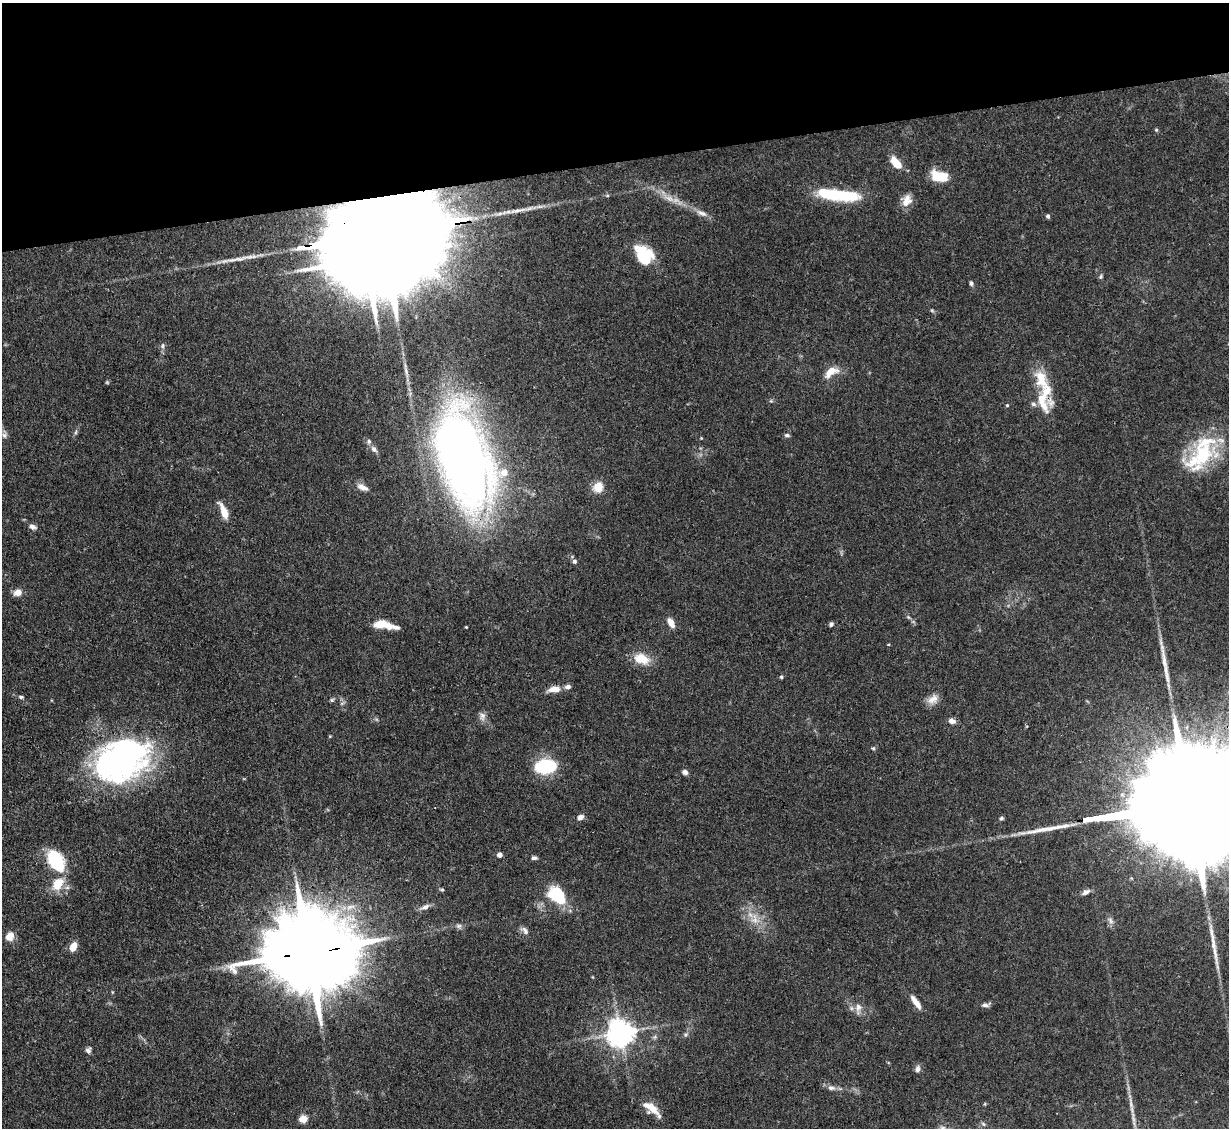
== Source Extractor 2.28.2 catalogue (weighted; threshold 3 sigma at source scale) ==
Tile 3 of 4 x 4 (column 3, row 1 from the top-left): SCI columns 2455-3681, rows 3626-4751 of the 4908 x 4884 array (HDU 1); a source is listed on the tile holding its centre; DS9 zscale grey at full resolution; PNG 1231 x 1130 px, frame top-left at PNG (2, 3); no overlay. Shown black and unused: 14% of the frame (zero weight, under 3 of 4 exposures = <1% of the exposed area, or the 3 px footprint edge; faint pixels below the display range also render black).
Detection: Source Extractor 2.28.2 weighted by HDU 2 'WHT'; one run over the whole footprint, this tile lists its part. Background 0.11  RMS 0.004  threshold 0.0182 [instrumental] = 3 sigma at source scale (4.5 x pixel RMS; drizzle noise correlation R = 1.50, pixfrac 1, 0.05/0.05 arcsec/px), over >= 5 px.
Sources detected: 96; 1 too faint to see at this stretch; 4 inside a brighter object's white glare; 2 long thin detections or spike segments (spike, bleed or trail) — not listed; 11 inside a brighter listed object's ellipse — not listed separately; the other 78 listed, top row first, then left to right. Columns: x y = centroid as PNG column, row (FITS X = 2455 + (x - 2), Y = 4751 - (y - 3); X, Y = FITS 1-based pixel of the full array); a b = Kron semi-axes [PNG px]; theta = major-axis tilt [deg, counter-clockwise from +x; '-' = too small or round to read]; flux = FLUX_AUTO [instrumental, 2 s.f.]
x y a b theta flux
1156 130 5 4 - 0.53
896 163 12 7 -51 8.9
939 176 14 8 -13 17
837 195 40 11 -7 28
669 198 20 7 -25 4.6
905 203 17 12 15 3.8
702 213 17 7 -23 2.7
1048 216 5 4 - 0.83
382 234 96 14 8 28000
643 254 20 16 -26 17
1101 277 6 5 - 0.71
971 283 6 5 - 0.93
932 310 5 5 - 0.56
163 346 7 6 - 1
831 372 18 10 33 5.9
1041 379 32 14 -70 11
1033 404 8 6 -16 1.2
1007 405 4 4 - 0.44
76 432 6 4 71 0.69
4 435 11 7 85 1.5
787 435 6 5 - 1
701 438 4 4 - 0.37
374 449 9 7 -49 1.6
1203 454 39 32 50 30
464 458 81 39 -73 400
363 487 16 7 -24 2.8
598 487 11 10 - 6.1
224 512 17 6 -67 6.4
33 527 9 6 -21 1.7
574 561 6 6 - 1.1
18 593 6 5 - 4.9
908 617 6 4 -44 0.68
671 623 14 7 -61 3.1
380 624 17 8 1 6.9
831 624 6 5 - 1
466 627 3 3 - 0.36
642 659 17 11 -20 8.8
781 677 5 4 - 0.67
568 687 8 6 5 1.5
555 689 13 6 4 4.9
21 697 7 4 -10 0.74
933 699 16 10 37 3.6
332 700 5 5 - 0.72
482 716 12 8 -88 2.1
952 721 9 7 -14 2
121 760 57 40 23 140
545 766 16 11 6 32
685 772 7 6 - 1.5
1182 805 125 23 8 38000
580 817 7 5 25 2.1
500 855 4 4 - 3
534 858 8 4 1 1
55 860 17 11 -60 36
58 884 14 10 56 9.6
442 889 6 5 - 0.66
1086 892 11 6 29 1.8
557 895 21 15 -41 20
425 907 14 7 21 2.3
754 919 17 9 -82 5.1
1111 921 11 6 -62 1.6
459 926 8 6 -14 1.3
525 930 13 6 -48 1.8
10 936 11 8 56 4
73 947 9 7 61 4.6
309 952 33 20 7 8300
916 1002 17 6 -55 4.1
985 1005 9 5 -7 1.4
858 1008 18 8 80 3
620 1033 8 8 - 550
686 1035 6 6 - 0.88
655 1037 6 5 - 0.81
88 1050 8 6 49 1.3
918 1069 9 6 77 1.6
831 1088 11 7 -12 2
653 1109 22 9 -48 6.3
1133 1118 18 4 -83 2.3
303 1119 5 5 - 13
983 1124 7 5 -45 0.84
Overlapping masked pixels (flux is a lower limit): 4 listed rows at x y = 382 234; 464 458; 1182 805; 309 952
Isophote crosses this tile's border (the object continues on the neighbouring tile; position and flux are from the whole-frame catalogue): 1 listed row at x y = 1182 805